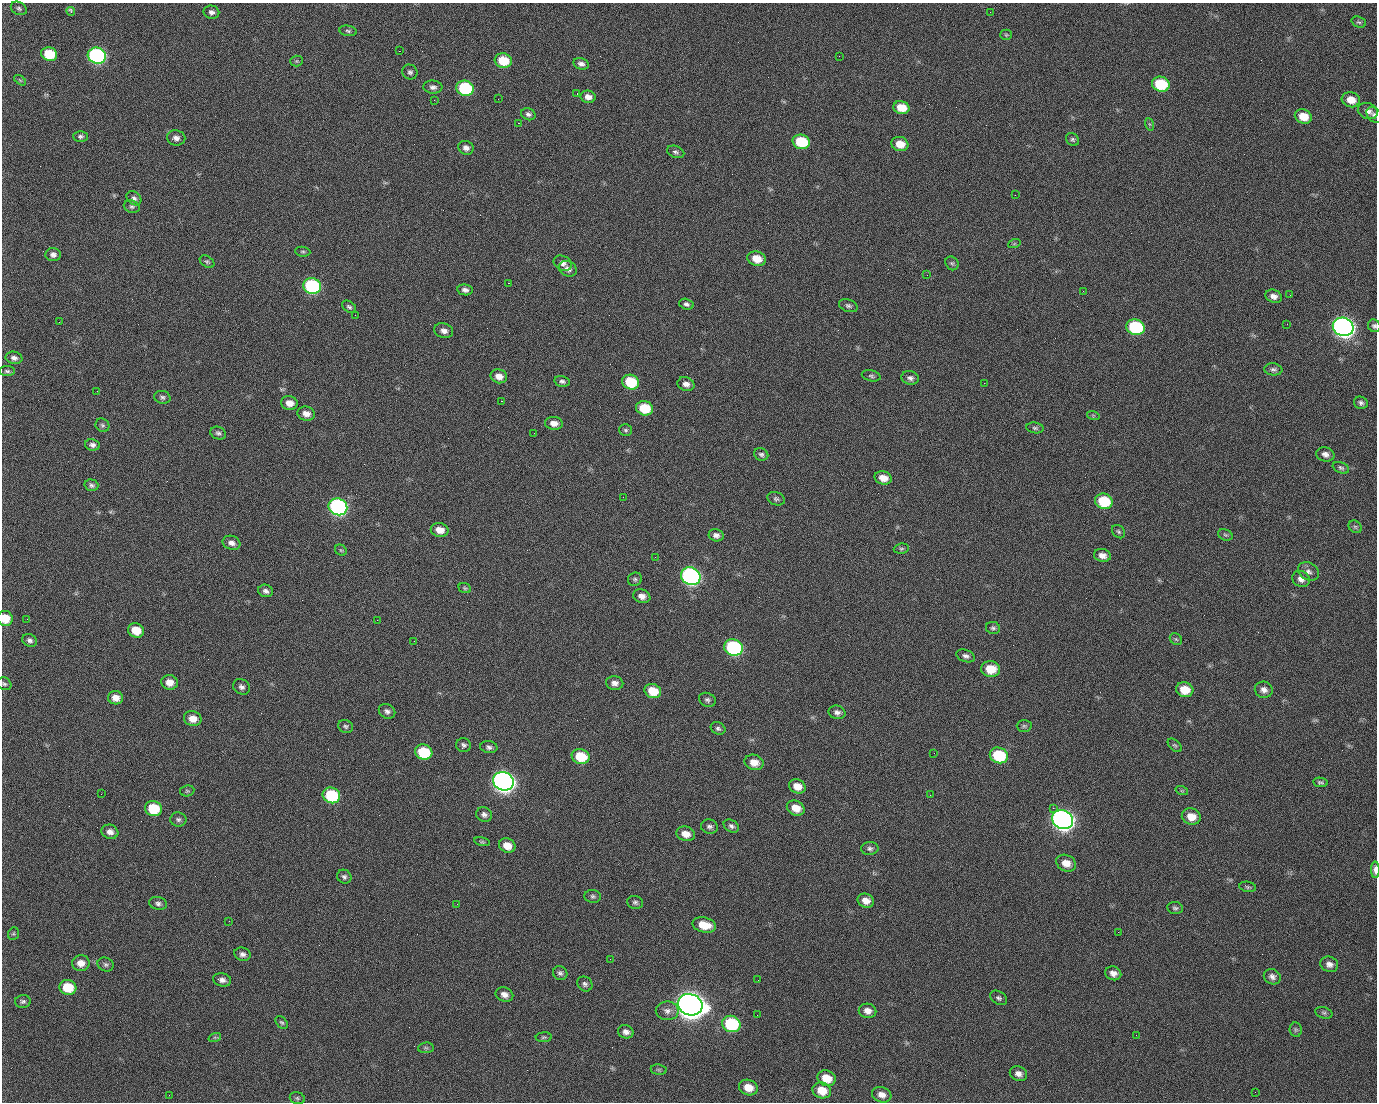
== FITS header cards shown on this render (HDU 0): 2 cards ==
NAXIS1  =                 1375 / length of data axis 1
NAXIS2  =                 1100 / length of data axis 2

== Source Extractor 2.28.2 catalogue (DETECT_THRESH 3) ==
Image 1375 x 1100 px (HDU 0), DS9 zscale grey, 1 PNG px = 1 image px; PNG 1379 x 1104 px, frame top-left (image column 1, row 1100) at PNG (2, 3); each listed source drawn as its Kron ellipse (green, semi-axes under 4 px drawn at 4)
Background 1480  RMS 30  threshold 91.5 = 3 sigma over >= 5 px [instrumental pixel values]
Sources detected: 224; all 224 listed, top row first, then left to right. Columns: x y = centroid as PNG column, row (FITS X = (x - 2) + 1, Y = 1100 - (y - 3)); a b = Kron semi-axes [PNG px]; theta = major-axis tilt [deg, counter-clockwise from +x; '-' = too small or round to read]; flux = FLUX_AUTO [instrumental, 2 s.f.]
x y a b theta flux
19 8 8 6 -28 4.6e+03
71 12 5 3 - 6.0e+03
211 12 8 6 -13 7.4e+03
990 12 3 2 - 1.9e+03
1359 22 7 5 -20 3.7e+03
348 31 9 5 -9 4.0e+03
1006 35 5 5 - 2.7e+03
399 51 2 2 - 2.4e+04
49 54 8 6 -16 7.2e+04
97 56 9 8 - 4.9e+05
839 56 2 2 - 9.7e+02
297 61 6 5 - 3.4e+03
503 61 9 7 -17 5.8e+04
581 64 8 5 -14 8.4e+03
410 72 8 7 - 5.8e+03
20 80 7 3 -37 2.5e+03
1161 84 9 7 -17 1.0e+05
433 87 9 6 -4 7.5e+03
465 88 9 7 -17 1.7e+05
577 94 4 2 - 6.6e+03
588 97 7 6 - 1.3e+04
498 99 2 2 - 1.1e+03
434 100 2 2 - 4.5e+03
1351 100 9 7 -14 2.5e+04
901 108 8 6 -14 3.5e+04
1368 111 10 8 -20 1.1e+04
528 114 7 6 - 6.0e+03
1374 115 9 6 -45 6.1e+03
1303 116 9 7 -20 3.5e+04
518 123 2 2 - 2.6e+04
1149 124 6 4 -70 2.7e+03
80 136 7 5 -1 5.2e+03
176 138 9 7 -9 1.0e+04
1072 139 7 5 -45 4.2e+03
801 142 9 7 -15 9.0e+04
900 144 8 7 - 3.0e+04
466 148 8 6 -23 9.7e+03
676 152 9 6 -19 5.4e+03
1015 195 2 2 - 6.9e+03
134 198 8 6 -39 6.6e+03
132 207 8 6 -18 4.6e+03
1014 244 6 4 19 2.8e+03
303 252 8 5 -5 3.5e+03
53 254 8 6 -3 8.8e+03
757 259 9 7 -18 3.2e+04
207 262 8 5 -34 3.9e+03
563 263 9 7 -27 9.2e+03
952 263 7 6 - 4.0e+03
568 269 9 7 -25 1.1e+04
927 275 2 2 - 8.4e+02
508 283 2 2 - 5.7e+04
312 286 9 7 -17 3.1e+05
465 290 8 5 -10 8.1e+03
1083 291 2 2 - 3.7e+03
1290 295 2 2 - 2.5e+03
1274 296 8 6 -21 1.2e+04
686 304 7 5 -17 5.3e+03
848 306 10 6 -21 5.6e+03
349 307 8 5 -33 4.6e+03
355 315 2 2 - 1.0e+03
59 322 2 2 - 1.6e+03
1287 324 2 2 - 1.4e+03
1374 326 7 6 - 4.7e+03
1135 327 9 7 -19 1.8e+05
1343 327 10 9 - 1.4e+06
444 331 9 7 -17 1.1e+04
14 358 8 6 -12 8.7e+03
1273 369 9 6 -6 5.9e+03
7 371 8 5 -2 4.5e+03
499 376 8 7 - 1.6e+04
871 376 9 5 -12 5.1e+03
910 378 9 6 -10 7.3e+03
562 381 7 5 -11 5.4e+03
631 382 8 7 - 9.1e+04
984 383 2 2 - 2.2e+04
686 384 8 6 -22 1.1e+04
97 391 2 2 - 1.4e+03
162 397 8 6 -13 5.4e+03
501 401 3 2 - 5.9e+04
289 403 8 7 - 1.9e+04
1361 403 7 6 - 6.1e+03
645 408 8 7 - 6.8e+04
306 414 9 7 -14 1.4e+04
1093 415 6 4 -19 2.7e+03
554 423 9 6 -6 1.5e+04
102 425 7 6 - 4.6e+03
1035 428 9 5 -8 4.5e+03
626 430 6 5 - 3.9e+03
218 433 8 6 -20 5.5e+03
534 433 2 2 - 9.4e+02
92 445 7 5 -11 7.4e+03
761 454 7 6 - 5.1e+03
1325 454 9 7 -14 1.0e+04
1341 468 8 5 -23 4.7e+03
883 478 9 6 -15 2.1e+04
91 485 7 5 -17 5.3e+03
623 497 2 2 - 3.1e+03
776 499 9 6 -18 5.2e+03
1104 501 9 7 -17 8.8e+04
338 507 9 8 - 5.5e+05
1355 527 7 5 -43 3.8e+03
440 530 9 7 -12 2.1e+04
1118 532 7 5 -46 4.0e+03
716 535 7 6 - 8.9e+03
1225 535 7 5 -21 4.0e+03
231 543 9 7 -17 1.0e+04
901 549 8 5 6 4.1e+03
341 550 6 5 - 3.1e+03
1102 555 8 6 -14 1.3e+04
655 557 2 2 - 1.0e+03
1308 571 11 8 -32 9.4e+03
691 576 10 8 -23 6.5e+05
635 579 7 6 - 4.5e+03
1301 579 9 7 -33 1.1e+04
465 588 6 5 - 3.2e+03
266 591 7 6 - 7.6e+03
642 596 9 6 -21 1.3e+04
5 618 8 7 - 4.0e+04
27 619 2 2 - 4.5e+03
377 620 2 2 - 1.2e+04
993 628 7 6 - 5.0e+03
136 630 8 7 - 3.9e+04
1176 639 7 5 -43 3.6e+03
30 640 7 6 - 6.6e+03
414 641 2 2 - 8.7e+02
733 647 9 8 - 3.1e+05
966 656 9 6 -19 7.5e+03
991 669 9 8 - 4.5e+04
169 682 8 7 - 1.9e+04
615 683 9 7 -8 1.1e+04
4 684 7 6 - 4.5e+03
241 687 9 7 -33 7.8e+03
1185 690 9 7 -15 3.7e+04
1264 690 9 8 - 1.1e+04
653 691 8 7 - 4.3e+04
116 698 7 6 - 1.9e+04
707 700 9 6 -21 5.7e+03
387 711 9 7 -33 7.6e+03
837 712 8 6 -12 7.9e+03
193 719 9 7 -19 2.1e+04
345 726 8 6 -25 4.7e+03
1024 726 7 6 - 4.5e+03
718 728 8 6 -24 5.2e+03
464 745 7 7 - 5.6e+03
1175 745 8 5 -43 3.7e+03
489 747 8 6 -9 6.5e+03
424 752 9 7 -19 9.4e+04
934 753 3 2 - 1.9e+03
999 755 9 7 -21 1.1e+05
581 756 9 7 -19 6.8e+04
754 762 9 7 -16 2.1e+04
503 781 10 9 - 1.5e+06
1320 782 7 4 -9 4.4e+03
797 786 8 7 - 2.2e+04
187 791 7 5 11 3.0e+03
1182 791 6 4 -18 2.7e+03
101 794 2 2 - 2.6e+03
331 795 9 7 -22 1.3e+05
930 795 2 2 - 8.2e+03
796 808 9 7 -27 2.7e+04
1053 808 2 2 - 1.7e+04
153 809 8 7 - 7.1e+04
484 815 8 7 - 7.8e+03
1191 817 9 8 - 3.0e+04
178 819 8 7 - 5.6e+03
1062 819 11 9 -24 1.4e+06
731 826 8 6 -29 5.9e+03
709 827 8 7 - 6.7e+03
110 832 8 7 - 1.2e+04
686 834 9 7 -18 2.0e+04
482 842 8 4 -11 3.0e+03
507 846 8 7 - 2.5e+04
870 848 8 6 2 5.9e+03
1066 863 10 8 -26 2.3e+04
1375 870 8 3 -90 1.1e+04
344 877 7 6 - 5.4e+03
1248 887 8 5 -10 4.2e+03
593 896 8 6 -6 5.0e+03
866 901 8 7 - 1.9e+04
635 902 8 6 -12 5.5e+03
158 903 9 6 -12 6.6e+03
457 904 3 2 - 1.7e+03
1175 908 8 6 -9 5.0e+03
229 921 2 2 - 9.8e+02
704 925 12 7 -12 4.2e+04
1118 932 2 2 - 2.5e+03
13 934 6 5 - 3.3e+03
242 954 8 6 -16 8.0e+03
610 959 2 2 - 2.8e+03
81 963 9 8 - 1.8e+04
106 964 8 6 -25 5.3e+03
1329 964 9 7 -23 1.1e+04
560 973 7 6 - 6.1e+03
1113 973 8 6 -21 1.2e+04
1272 977 9 7 -28 9.2e+03
222 980 9 6 -14 9.1e+03
758 980 3 2 - 2.0e+03
585 984 8 7 - 6.4e+03
68 987 8 7 - 5.7e+04
504 995 9 7 -20 1.1e+04
999 998 9 6 -34 5.3e+03
23 1001 8 6 3 5.3e+03
690 1005 12 10 -21 3.4e+06
667 1011 11 9 -1 1.2e+04
868 1011 9 7 -11 1.3e+04
1324 1013 9 5 -17 5.1e+03
757 1015 2 2 - 1.2e+03
282 1022 7 5 -47 3.9e+03
731 1024 9 8 - 1.8e+05
1296 1030 7 6 - 4.2e+03
626 1032 8 6 -17 9.3e+03
1136 1035 2 2 - 8.3e+02
215 1037 6 4 18 3.1e+03
544 1037 8 5 3 3.5e+03
426 1048 8 5 5 4.1e+03
659 1070 8 5 -6 4.0e+03
1018 1074 9 7 -24 1.1e+04
827 1078 9 7 -22 3.6e+04
748 1087 9 7 -18 2.8e+04
822 1090 9 8 - 3.5e+04
1255 1092 2 2 - 7.1e+02
169 1095 2 2 - 6.0e+03
882 1095 10 7 -19 1.4e+04
297 1098 8 5 -16 3.9e+03
At the frame edge (FLAGS 8, measured only in part): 4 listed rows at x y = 1374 115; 1374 326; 5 618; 1375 870